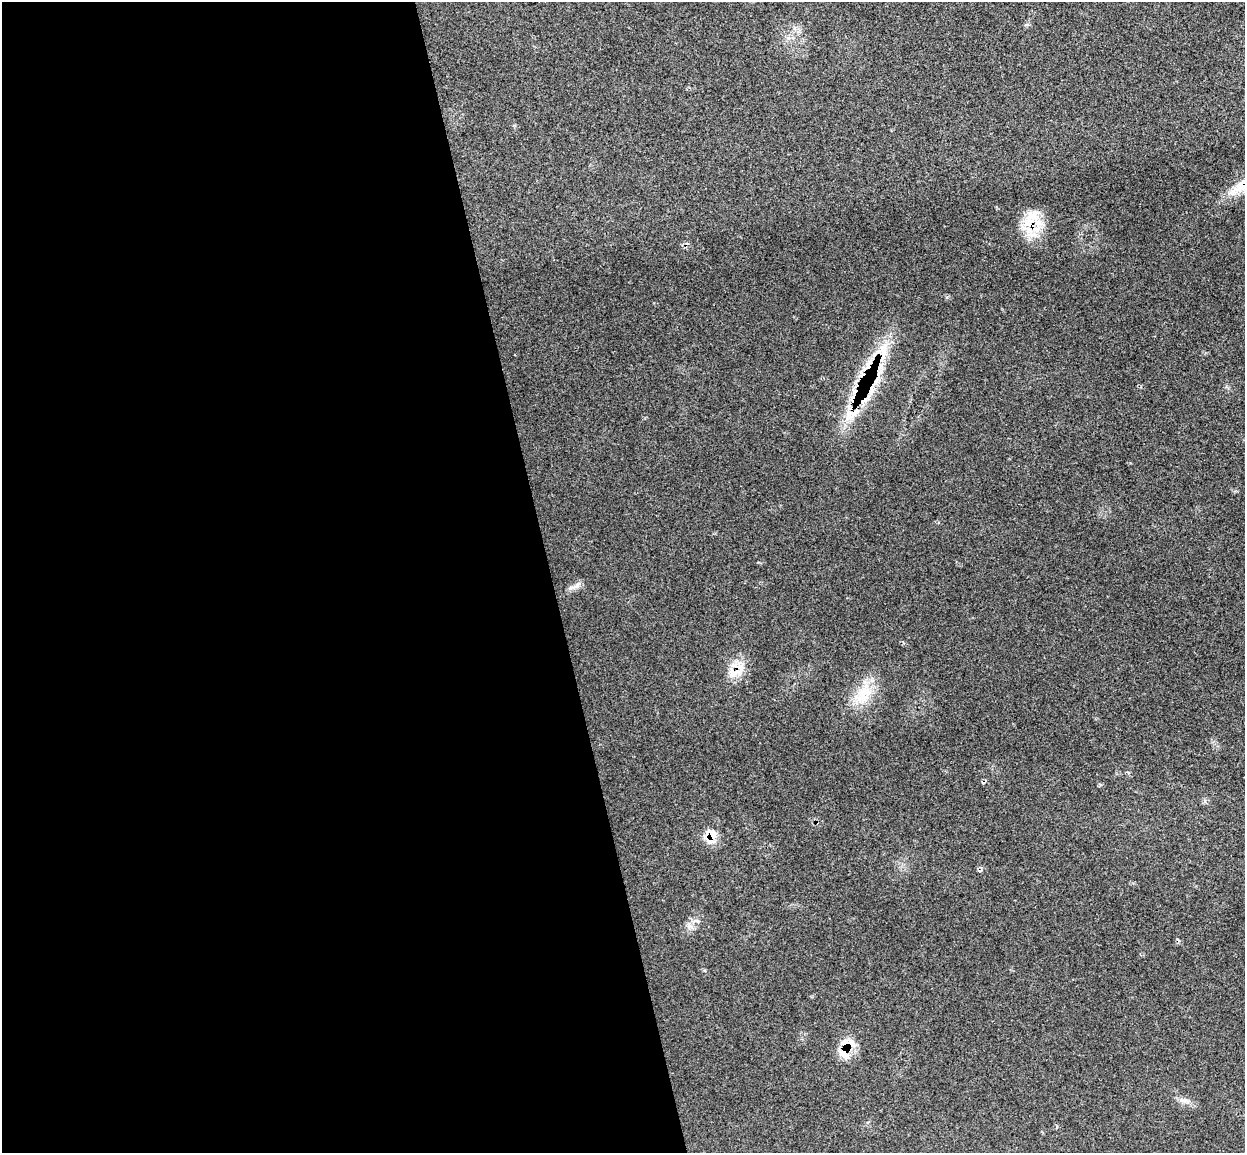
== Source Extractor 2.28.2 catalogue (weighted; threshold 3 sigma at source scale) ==
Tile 9 of 4 x 4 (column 1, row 3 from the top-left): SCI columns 57-1299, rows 1305-2455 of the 5085 x 5029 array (HDU 1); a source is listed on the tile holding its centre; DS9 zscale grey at full resolution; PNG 1247 x 1155 px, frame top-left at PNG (2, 2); no overlay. Shown black and unused: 44% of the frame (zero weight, under 3 of 4 exposures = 6% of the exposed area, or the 3 px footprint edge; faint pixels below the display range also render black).
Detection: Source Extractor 2.28.2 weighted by HDU 2 'WHT'; one run over the whole footprint, this tile lists its part. Background 0.0737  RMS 0.0077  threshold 0.0345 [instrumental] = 3 sigma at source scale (4.5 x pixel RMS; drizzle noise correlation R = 1.50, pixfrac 1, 0.05/0.05 arcsec/px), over >= 5 px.
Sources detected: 16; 2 cosmic-ray / hot-pixel residue — not listed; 3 inside a brighter listed object's ellipse — not listed separately; the other 11 listed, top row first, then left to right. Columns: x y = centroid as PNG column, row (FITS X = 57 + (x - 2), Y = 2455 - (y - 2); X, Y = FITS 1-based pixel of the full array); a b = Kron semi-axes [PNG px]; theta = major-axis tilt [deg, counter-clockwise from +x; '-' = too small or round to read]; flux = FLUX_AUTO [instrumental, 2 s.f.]
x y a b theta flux
1240 187 32 15 31 21
1029 221 23 16 68 20
883 349 22 11 -85 14
871 392 16 6 71 6.8
848 416 18 9 89 11
576 586 8 6 43 2.8
736 672 23 9 27 10
863 694 28 21 54 23
711 836 9 7 62 18
844 1052 21 16 69 14
1184 1100 19 5 -16 3.9
Overlapping masked pixels (flux is a lower limit): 8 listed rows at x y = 1240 187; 1029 221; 883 349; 871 392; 848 416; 736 672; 711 836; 844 1052
Isophote crosses this tile's border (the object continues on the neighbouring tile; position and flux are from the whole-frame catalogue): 1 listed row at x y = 1240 187
Unlisted compact peaks at least as high as the median listed source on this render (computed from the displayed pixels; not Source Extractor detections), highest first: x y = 947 297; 705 970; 1205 801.